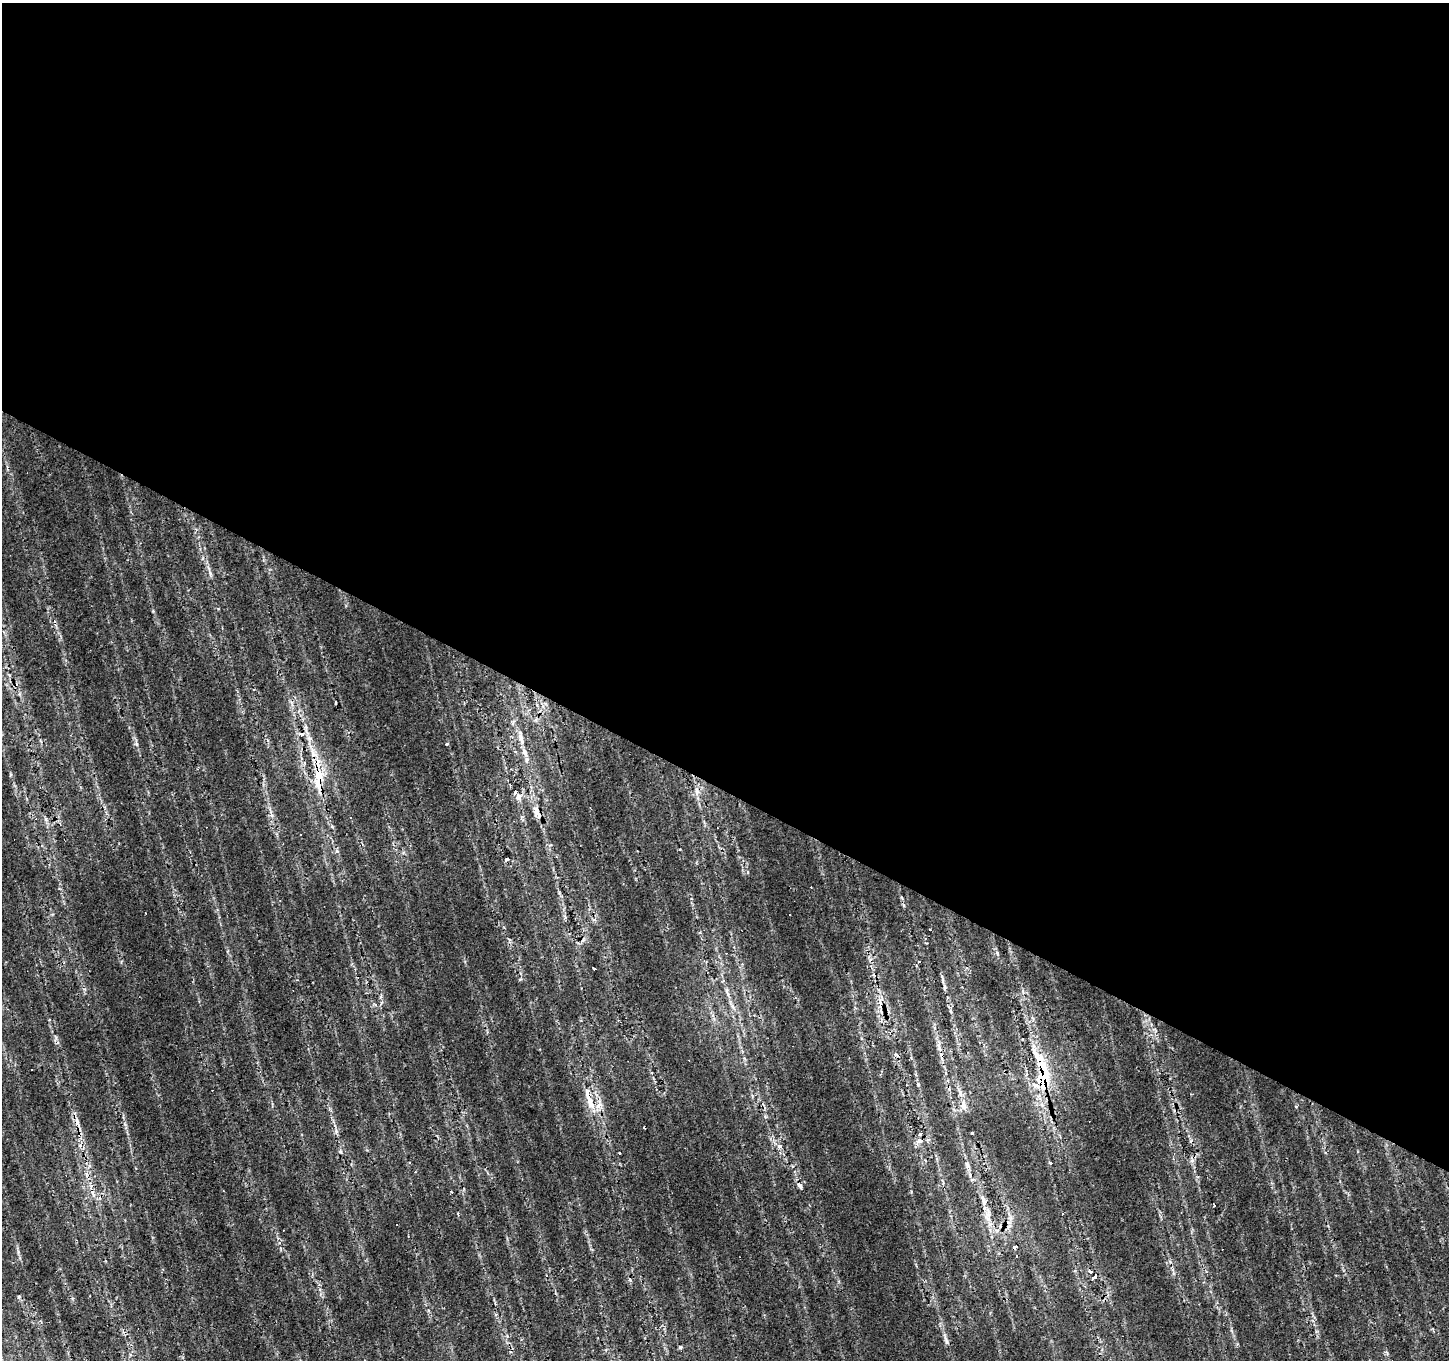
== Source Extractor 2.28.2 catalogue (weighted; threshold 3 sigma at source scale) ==
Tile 3 of 4 x 4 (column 3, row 1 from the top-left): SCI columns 2898-4344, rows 4332-5689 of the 5792 x 5881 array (HDU 1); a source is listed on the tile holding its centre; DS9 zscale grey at full resolution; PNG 1451 x 1362 px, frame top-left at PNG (2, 3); no overlay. Shown black and unused: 58% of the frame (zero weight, under 2 of 3 exposures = <1% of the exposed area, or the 3 px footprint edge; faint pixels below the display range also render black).
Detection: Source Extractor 2.28.2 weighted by HDU 2 'WHT'; one run over the whole footprint, this tile lists its part. Background 0.0153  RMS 0.0065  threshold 0.0292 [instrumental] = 3 sigma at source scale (4.5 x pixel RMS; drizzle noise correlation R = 1.50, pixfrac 1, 0.0396/0.0396 arcsec/px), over >= 5 px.
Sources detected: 54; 13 cosmic-ray / hot-pixel residue — not listed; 4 inside a brighter listed object's ellipse — not listed separately; the other 37 listed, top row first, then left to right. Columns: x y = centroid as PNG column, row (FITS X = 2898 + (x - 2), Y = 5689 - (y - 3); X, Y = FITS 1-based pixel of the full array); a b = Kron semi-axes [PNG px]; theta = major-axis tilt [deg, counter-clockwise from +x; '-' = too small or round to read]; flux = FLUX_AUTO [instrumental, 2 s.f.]
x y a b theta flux
210 573 8 4 -55 1.3
302 734 6 4 -2 2.6
521 738 22 6 -76 5.8
446 744 3 3 - 2.8
312 752 12 5 -78 4
319 778 33 10 88 19
516 792 4 3 - 2.7
518 797 7 5 89 2.2
538 814 16 6 -47 4.2
300 834 3 2 - 0.66
507 859 4 3 - 3.8
789 915 3 3 - 1.7
919 961 3 2 - 0.64
742 964 3 3 - 0.56
594 968 4 3 - 2.2
727 993 11 3 -75 2
733 1007 7 4 -71 1.6
1037 1056 34 12 -55 15
1042 1079 24 17 73 26
591 1102 21 8 -68 8.7
963 1105 11 6 -81 3.6
644 1128 3 2 - 4.5
972 1133 3 3 - 1.3
920 1134 4 3 - 8.9
919 1141 8 6 11 2.2
779 1146 6 5 - 1.4
620 1153 3 2 - 1.1
1050 1162 3 3 - 7.2
967 1165 8 5 -56 1.7
800 1185 10 5 -58 2.3
983 1200 15 6 -77 3.6
1214 1205 3 2 - 0.66
1015 1247 4 3 - 7
1094 1277 5 3 - 6.8
19 1297 5 4 - 0.98
946 1341 7 4 -71 1.3
680 1347 5 3 - 0.84
Overlapping masked pixels (flux is a lower limit): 5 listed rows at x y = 319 778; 538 814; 1037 1056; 1042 1079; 1015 1247
Unlisted compact peaks at least as high as the median listed source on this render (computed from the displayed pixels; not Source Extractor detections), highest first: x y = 272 815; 137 744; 56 1038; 18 1252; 520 979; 84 989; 279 1243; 550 845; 918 1084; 1296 1107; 507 1336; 700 932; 72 1299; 930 929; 332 826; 218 609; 1314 1317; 1173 1273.